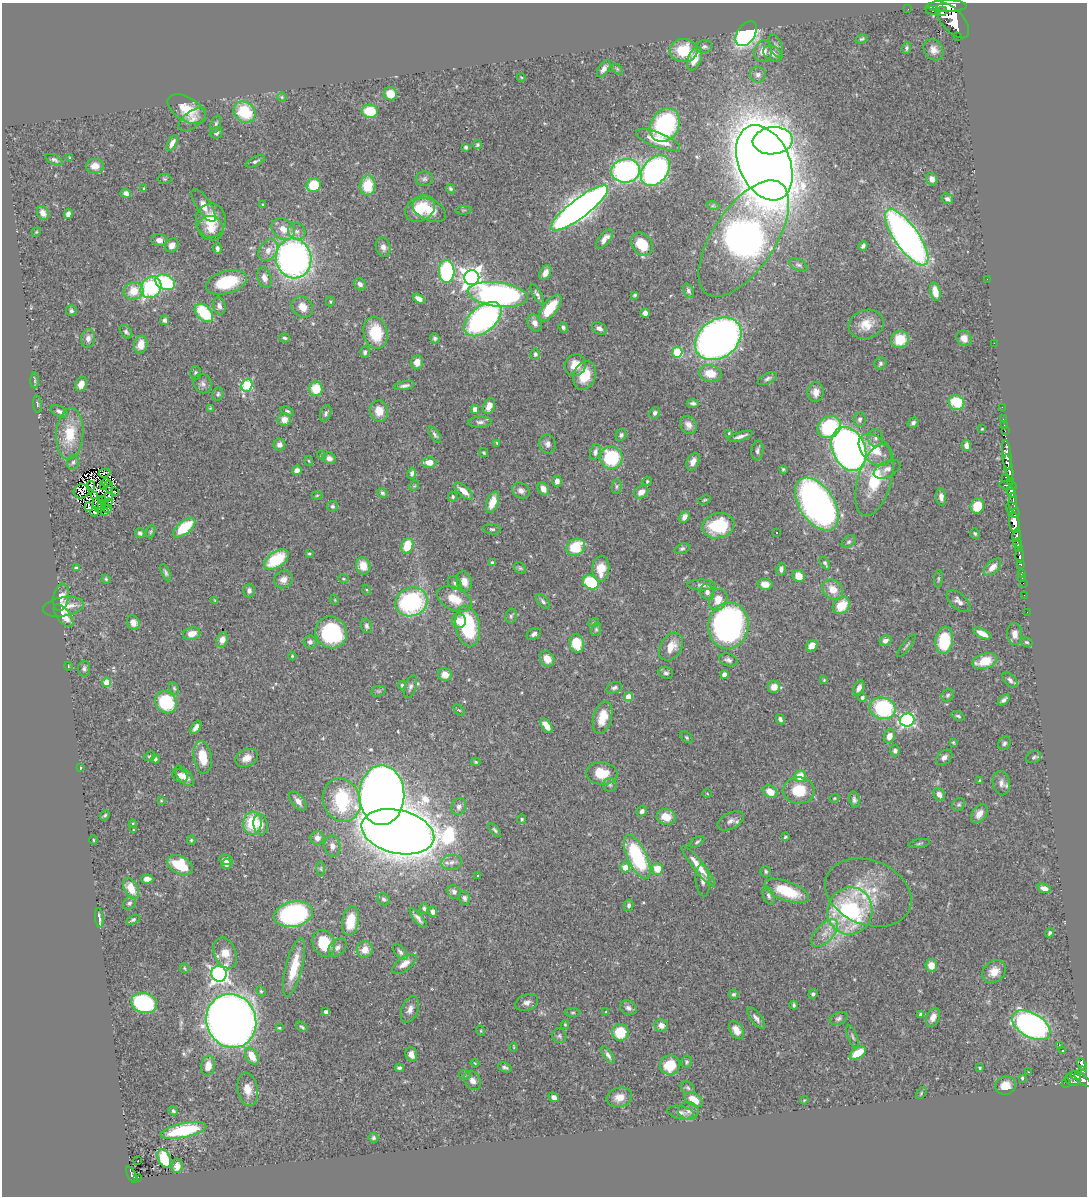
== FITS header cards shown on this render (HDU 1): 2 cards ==
NAXIS1  =                 1085
NAXIS2  =                 1194

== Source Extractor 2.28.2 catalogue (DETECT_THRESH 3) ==
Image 1085 x 1194 px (HDU 1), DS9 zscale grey, 1 PNG px = 1 image px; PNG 1089 x 1198 px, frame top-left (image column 1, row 1194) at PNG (2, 3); each listed source drawn as its Kron ellipse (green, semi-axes under 4 px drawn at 4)
Background 0.619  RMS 0.022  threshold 0.0668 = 3 sigma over >= 5 px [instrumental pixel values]
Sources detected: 506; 5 with non-positive FLUX_AUTO (blend fragments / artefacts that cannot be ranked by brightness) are neither listed nor drawn; of the other 501, the 500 brightest by FLUX_AUTO listed and drawn (1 fainter detections omitted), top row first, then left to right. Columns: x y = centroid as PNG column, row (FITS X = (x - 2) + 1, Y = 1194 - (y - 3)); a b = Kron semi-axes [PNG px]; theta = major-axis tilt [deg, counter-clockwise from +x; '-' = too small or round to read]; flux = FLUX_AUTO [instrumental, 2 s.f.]
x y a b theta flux
947 6 20 5 1 1500
908 9 2 2 - 5.1
933 10 7 3 -4 140
942 11 5 4 - 250
953 21 21 11 -48 2200
746 34 14 8 56 440
957 36 3 2 - 43
862 39 6 4 25 2.2
776 46 12 6 -70 4.7
704 47 8 6 11 4
907 48 6 4 84 2.7
684 50 14 11 2 55
933 50 11 9 -53 10
763 51 11 9 75 15
773 54 10 7 -29 9.9
695 59 12 6 70 27
604 69 9 5 56 6.9
617 69 6 4 -45 2.2
758 75 8 7 - 6.3
521 77 4 3 - 1.2
390 94 7 6 - 27
282 97 5 4 - 1.9
187 109 21 11 -32 37
370 111 8 6 -8 48
244 112 12 10 -39 67
192 119 16 8 37 9.6
216 124 9 5 71 3.5
665 125 18 14 59 200
216 133 6 6 - 4.9
658 140 23 7 -21 30
773 141 20 13 5 660
172 143 9 4 62 7.1
477 145 5 4 - 2.4
466 147 4 3 - 2.9
69 157 3 2 - 1
54 160 9 4 -25 3.7
255 161 10 4 27 3.7
764 163 39 25 -66 5100
95 166 9 7 1 14
626 171 14 12 6 320
655 171 17 12 49 360
165 179 7 5 -2 2.4
424 179 8 7 - 4.7
932 179 6 5 - 7.3
314 185 7 7 - 58
368 186 10 8 87 46
144 188 3 3 - 1.5
451 189 5 4 - 2.7
126 193 5 4 - 5.7
947 199 6 5 - 4
203 205 19 7 -57 18
263 205 3 3 - 1.7
713 206 6 4 -17 2.6
420 208 16 12 31 42
580 208 35 9 37 1500
429 210 18 10 -24 24
463 210 8 3 5 1.5
43 213 7 5 -64 7.4
68 214 5 4 - 5
211 220 17 15 90 35
211 228 13 12 - 18
283 229 13 10 -37 19
297 231 9 8 - 7.9
36 232 5 4 - 1.3
907 237 33 12 -55 730
744 238 67 31 56 860
605 239 11 5 50 9.4
159 240 8 6 -6 8.2
642 244 12 9 -53 44
172 245 7 6 - 10
863 246 5 3 - 3.8
383 247 10 7 -74 7.9
217 248 5 4 - 4.2
268 250 12 8 55 13
294 258 20 17 -80 650
798 265 9 5 -25 3.9
447 271 11 7 -87 190
545 273 8 5 62 8.9
264 278 10 7 -72 9.7
472 278 7 7 - 970
987 279 2 2 - 4.1
165 282 10 7 -24 120
226 282 21 11 16 77
360 284 6 5 - 5.8
151 287 11 9 53 140
133 291 10 8 9 28
688 291 8 5 -68 4.5
935 292 9 5 -78 17
498 294 30 12 -7 480
537 294 11 4 -60 4.5
635 295 4 3 - 2
419 299 6 4 -32 8.1
330 301 5 4 - 1.5
219 306 9 6 -74 6
302 307 11 9 -42 16
550 308 16 7 52 56
71 311 5 5 - 4.2
204 313 11 7 -46 78
645 313 5 4 - 6.8
483 319 22 12 40 380
164 320 5 4 - 4.1
535 323 9 7 -62 9.1
866 324 18 14 17 26
563 327 5 4 - 3.9
599 328 8 5 -28 5.5
126 332 7 5 -50 3.9
375 333 16 12 -77 56
88 338 9 6 82 7.7
285 338 5 4 - 2.5
435 338 5 4 - 3.1
964 338 8 7 - 11
718 339 25 19 37 1100
900 339 9 8 - 33
994 343 2 2 - 14
141 345 9 6 78 18
365 352 6 4 89 3.1
677 352 5 5 - 88
535 354 5 5 - 3.4
417 362 7 6 - 13
880 363 6 5 - 3.3
575 365 11 10 - 22
196 373 6 5 - 3.6
710 373 11 8 -10 28
585 375 15 10 70 36
768 378 10 5 27 4.5
35 381 8 4 -90 2.6
81 384 7 5 69 9.9
203 384 10 8 -61 6.4
247 385 6 5 - 120
404 386 10 4 11 5.6
316 389 7 7 - 33
816 392 10 8 88 11
218 394 7 5 66 3.1
956 402 8 7 - 43
693 403 6 4 -1 3.9
37 404 9 3 -85 2
489 406 8 5 71 13
1002 407 2 2 - 7.8
210 408 4 4 - 1.6
475 409 4 4 - 9.6
59 411 9 5 -25 4.9
287 411 7 4 -22 2.9
379 411 10 9 - 20
326 413 8 5 70 3.7
655 413 6 5 - 3.9
284 419 6 6 - 12
860 419 7 6 - 4.6
1003 419 2 2 - 2.4
480 422 12 5 2 5
913 423 6 5 - 3.6
688 425 9 8 - 9.4
1004 425 2 2 - 8.1
829 427 12 10 36 110
982 429 3 2 - 1.2
1005 431 2 2 - 4.8
729 433 3 3 - 1.5
70 434 26 13 86 48
435 435 9 4 -56 3.8
621 435 6 5 - 3.5
740 436 13 4 16 6.4
876 438 9 7 89 5.4
497 443 4 3 - 1.7
548 444 10 8 -80 6.6
279 445 6 6 - 7.9
966 446 5 4 - 7
849 449 23 16 -66 860
875 450 19 12 -44 32
757 451 10 6 83 4.9
484 452 5 4 - 1.9
595 452 8 5 77 5.2
321 455 4 4 - 1.7
1007 455 15 4 -84 810
329 458 7 5 -22 7.4
611 458 11 11 - 110
309 461 5 3 - 1.3
73 462 7 5 72 3.5
429 462 7 5 1 17
693 462 9 5 64 10
1008 467 13 4 -79 680
783 469 4 4 - 1.8
887 469 14 7 27 8.7
297 470 5 4 - 6.8
104 473 6 2 18 1.5
412 473 6 4 79 3.7
1006 477 3 3 - 74
874 480 37 17 74 68
557 481 5 4 - 7.4
647 481 5 4 - 2
1010 481 4 2 - 53
107 483 4 2 - 2
1008 485 9 3 -6 140
91 486 5 2 - 1
103 486 3 2 - 1.2
414 486 5 4 - 1.8
617 486 7 4 84 2.9
109 487 6 2 -77 1.3
543 489 7 5 -57 11
82 491 8 7 - 1.8
464 491 11 5 -41 14
521 491 9 7 -28 6.8
115 492 4 2 - 1.8
641 492 8 6 31 12
1011 492 6 4 -68 290
382 493 5 4 - 2.7
95 495 4 2 - 0.98
317 495 5 3 - 1.6
108 497 6 2 30 2
453 497 5 4 - 2.8
941 497 9 5 -83 6.7
101 499 3 2 - 1.4
704 500 6 3 26 1.8
492 502 11 5 71 16
1013 502 9 3 88 200
108 503 5 2 - 1.4
101 504 4 2 - 1.5
817 504 29 17 -56 720
98 505 8 2 -71 1.8
332 506 5 5 - 3.3
977 506 8 6 65 33
88 507 3 2 - 1.5
108 509 3 3 - 7.1
1013 510 8 5 -54 300
104 511 2 2 - 140
94 512 4 4 - 5
684 517 6 4 59 7.6
1014 523 10 5 -79 1100
718 526 16 12 15 72
184 528 13 6 39 60
492 529 9 5 -8 3
151 532 7 4 71 2.2
140 533 5 5 - 3.2
777 533 2 2 - 1.3
975 534 6 4 -71 2.1
1017 535 7 3 79 180
849 542 8 5 39 3.1
1018 543 5 4 - 280
407 546 8 5 72 41
575 547 10 8 35 54
1019 547 4 3 - 190
682 549 8 5 21 3.4
309 554 4 3 - 1.7
1020 556 6 3 -87 120
276 560 14 8 34 76
492 563 4 3 - 3.7
825 563 7 4 -58 3.4
1020 564 3 3 - 81
363 566 9 7 -71 19
992 567 10 6 44 11
76 568 4 4 - 2.9
520 568 6 5 - 2.4
601 569 13 8 86 25
781 569 6 4 82 5.6
166 573 9 4 -65 3.7
1022 573 4 3 - 44
799 576 6 5 - 19
1022 578 3 2 - 3.2
106 579 4 4 - 1.8
283 579 9 8 - 12
343 579 5 4 - 1.9
938 579 9 3 85 2.1
464 581 10 7 -74 14
591 582 8 6 -32 91
455 583 7 6 - 4.1
1023 583 2 2 - 3.8
765 584 7 5 -10 14
702 585 14 5 -1 6.2
833 589 11 9 -39 20
249 590 7 6 - 5.6
367 590 5 3 - 1.4
707 592 8 6 -67 7
1024 595 2 2 - 3.7
61 597 14 7 80 15
455 599 19 11 -26 30
335 600 5 3 - 1.2
718 600 11 8 66 18
215 601 4 3 - 1.5
543 601 9 5 -48 3.6
958 601 14 7 -41 7.9
411 602 16 14 23 200
841 606 9 7 43 36
63 607 20 9 9 25
1027 612 2 2 - 5.4
63 616 13 6 -52 15
511 616 7 5 75 3
459 621 7 7 - 12
594 622 5 3 - 1.5
133 623 7 6 - 10
366 626 7 5 -72 4.2
468 626 20 12 -81 110
728 626 23 20 83 430
596 629 7 5 75 2.6
331 632 16 15 - 140
982 633 10 4 -27 13
192 634 9 6 13 16
534 634 7 5 32 5
1015 634 11 7 -86 10
222 640 7 5 69 12
944 640 14 9 84 78
885 641 6 5 - 8.3
310 642 6 6 - 4.4
1026 642 6 4 -16 2.2
577 643 9 7 -82 42
812 646 6 5 - 15
906 646 14 2 52 2.8
671 647 15 10 57 20
292 656 4 4 - 1.7
547 659 8 7 - 16
728 660 9 6 -17 5
985 661 13 7 16 34
68 666 4 3 - 1.1
84 669 8 6 -88 4.2
666 673 7 5 -15 4.1
445 675 6 6 - 16
724 675 4 4 - 11
824 680 4 3 - 1.4
1010 680 9 5 -46 5.2
107 682 4 4 - 38
402 685 4 4 - 1.9
410 687 12 5 71 5.2
774 687 6 6 - 15
174 688 7 4 -63 2.2
614 688 8 5 19 3.9
859 688 8 5 64 7.2
379 691 7 5 10 2.5
948 695 6 5 - 3.2
628 697 4 4 - 17
862 697 4 4 - 3.9
1004 700 7 3 41 4.7
166 702 12 10 -49 81
882 708 13 10 -14 150
459 710 6 4 -42 2
958 716 7 4 -16 2.7
602 717 16 9 75 25
780 719 5 4 - 4.4
907 720 7 6 - 270
547 726 8 4 -54 19
196 727 7 4 55 7
889 736 7 5 70 13
687 737 7 5 -43 2.4
953 742 4 3 - 1.6
1004 743 7 6 - 3.9
895 751 5 5 - 4.3
150 756 6 3 25 1.6
203 757 16 8 -80 31
944 757 9 6 40 6.9
1034 757 8 5 20 3.2
247 758 12 8 25 13
155 759 4 3 - 3.1
476 762 5 4 - 1.7
80 768 4 2 - 1.2
602 773 16 11 -4 34
180 776 8 6 -30 8.1
184 776 12 6 -49 11
800 776 6 5 - 24
979 780 3 2 - 1.1
1001 783 12 8 -79 8.7
610 785 7 6 - 3.5
799 790 16 13 -3 45
770 792 8 6 -30 19
707 794 4 3 - 1.3
939 794 6 5 - 8.3
382 795 30 22 89 2400
834 798 5 4 - 1.6
342 800 22 18 -69 130
854 800 8 5 -81 4.2
161 801 3 3 - 1.2
298 801 11 6 -51 11
959 804 7 6 - 3.1
459 807 9 7 66 6.4
642 811 6 5 - 4.4
979 814 10 7 55 12
105 815 5 4 - 2.4
666 817 10 8 -10 24
522 819 5 4 - 2.3
731 821 14 8 26 8.1
252 823 11 9 83 65
133 824 4 4 - 1.4
260 824 10 7 -82 13
133 830 4 2 - 1
495 830 8 4 -48 3
398 832 37 21 -13 5800
785 837 3 3 - 2
317 838 7 6 - 8
93 840 5 3 - 1.4
191 840 5 4 - 1.9
697 842 8 4 34 3
919 843 11 3 11 2.6
332 846 10 8 -79 8
637 857 24 9 -65 150
226 860 7 5 -8 7.3
452 862 10 7 8 8.3
226 864 5 5 - 6
180 865 13 9 -27 59
698 866 26 5 -51 24
625 867 5 5 - 19
321 869 7 4 -90 2.3
657 869 6 5 - 27
766 872 6 5 - 2.7
478 875 3 2 - 1.3
147 879 6 4 2 8.9
703 880 16 7 -85 7.8
131 888 11 7 -63 26
1044 888 7 4 -21 7.2
787 891 23 9 -20 63
454 892 7 6 - 4.7
868 892 45 32 -22 81
769 896 9 5 -69 4.2
464 898 7 5 -71 4.4
384 899 6 5 - 3.7
129 903 7 6 - 4.1
629 905 6 5 - 3.6
424 908 5 4 - 2.8
850 911 24 22 69 250
433 912 5 4 - 6.4
293 914 20 12 11 280
99 918 10 2 -84 4.7
418 918 12 4 -50 6.5
133 920 7 4 29 2.7
351 921 15 8 80 35
825 933 17 9 47 17
1050 933 5 3 - 2.8
324 943 14 11 -70 45
337 948 10 7 42 6.2
365 950 8 8 - 16
400 952 9 5 -50 4.5
225 953 16 11 -67 21
404 964 14 6 35 14
931 965 6 6 - 18
294 967 30 8 75 41
184 968 5 4 - 1.7
994 971 13 10 40 19
219 974 8 7 - 550
261 991 5 4 - 2.1
734 994 5 4 - 2.8
813 994 5 4 - 3.5
144 1003 13 10 -17 220
527 1003 12 8 18 7.8
794 1005 4 3 - 3
628 1008 9 7 -26 5.8
410 1009 14 8 67 9.6
326 1012 4 3 - 5.6
573 1012 8 4 0 2.5
606 1012 3 3 - 1.4
921 1014 4 4 - 3.6
933 1017 10 6 66 11
756 1018 13 5 -52 6.9
839 1018 9 6 23 4.5
231 1021 27 24 -69 2100
565 1024 4 4 - 1.6
661 1025 6 6 - 9.5
1031 1025 21 12 -31 520
302 1027 6 3 -34 2.6
279 1028 3 2 - 1.7
736 1030 10 6 -58 16
481 1031 5 3 - 1.3
620 1032 8 8 - 46
559 1036 7 7 - 3.6
853 1037 12 4 -69 3.5
1059 1045 2 2 - 8.3
514 1047 4 3 - 1.2
1062 1051 3 2 - 2
858 1053 9 5 32 32
411 1054 7 5 -73 8.9
608 1055 10 4 -58 4.8
252 1056 9 6 -59 25
686 1062 6 5 - 3.3
475 1063 4 3 - 1.1
1082 1064 7 3 -68 140
670 1065 10 9 - 42
208 1066 10 7 80 18
505 1067 7 4 -22 3.8
399 1068 4 3 - 3.1
980 1068 3 3 - 1.7
1082 1070 4 3 - 72
1028 1072 2 2 - 1.1
465 1075 6 5 - 2.3
1076 1076 5 3 - 85
1022 1078 3 3 - 2.3
1073 1079 8 7 - 150
1083 1080 9 4 -36 290
473 1081 10 7 -61 8.1
1066 1083 5 3 - 7.8
1005 1086 10 9 - 20
688 1088 7 5 -33 2.9
248 1089 17 10 -81 18
921 1093 7 3 55 1.8
554 1097 5 4 - 7.3
619 1097 13 9 14 15
693 1099 10 6 -32 20
804 1100 4 3 - 1.3
173 1111 5 3 - 2.6
688 1111 10 9 - 6.7
680 1112 13 6 -11 6.8
183 1130 23 7 12 110
373 1138 5 4 - 3.1
164 1158 10 6 -67 55
138 1161 2 2 - 1.4
177 1166 7 5 84 11
132 1175 9 4 -63 97
138 1177 2 2 - 6.2
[1 fainter detection neither listed nor drawn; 5 non-positive-flux detections neither listed nor drawn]